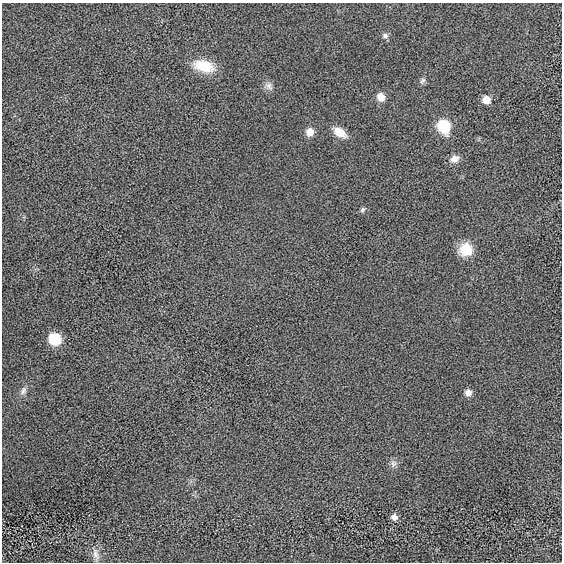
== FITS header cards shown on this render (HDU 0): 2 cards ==
NAXIS1  =                  560 / length of data axis 1
NAXIS2  =                  560 / length of data axis 2

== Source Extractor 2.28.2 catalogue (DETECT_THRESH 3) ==
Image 560 x 560 px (HDU 0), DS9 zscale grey, 1 PNG px = 1 image px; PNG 564 x 564 px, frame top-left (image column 1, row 560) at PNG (2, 3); no overlay
Background 5.02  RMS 140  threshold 408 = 3 sigma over >= 5 px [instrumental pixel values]
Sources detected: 18; all 18 listed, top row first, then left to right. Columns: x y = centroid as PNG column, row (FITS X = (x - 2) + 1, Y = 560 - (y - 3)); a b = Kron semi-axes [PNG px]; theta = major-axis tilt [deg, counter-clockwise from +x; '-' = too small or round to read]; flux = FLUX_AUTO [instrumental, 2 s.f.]
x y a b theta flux
385 36 8 7 - 30000
204 66 26 13 -14 240000
422 81 10 5 58 24000
269 86 12 8 -45 44000
381 97 9 8 - 82000
486 100 8 8 - 79000
443 126 11 9 -60 430000
310 132 9 8 - 76000
340 132 16 9 -33 110000
455 159 12 9 22 64000
363 209 7 5 48 20000
466 249 15 14 - 190000
55 339 9 9 - 380000
23 391 13 7 60 41000
468 393 8 8 - 48000
393 464 10 8 -78 39000
394 517 7 7 - 47000
95 554 17 7 -75 54000